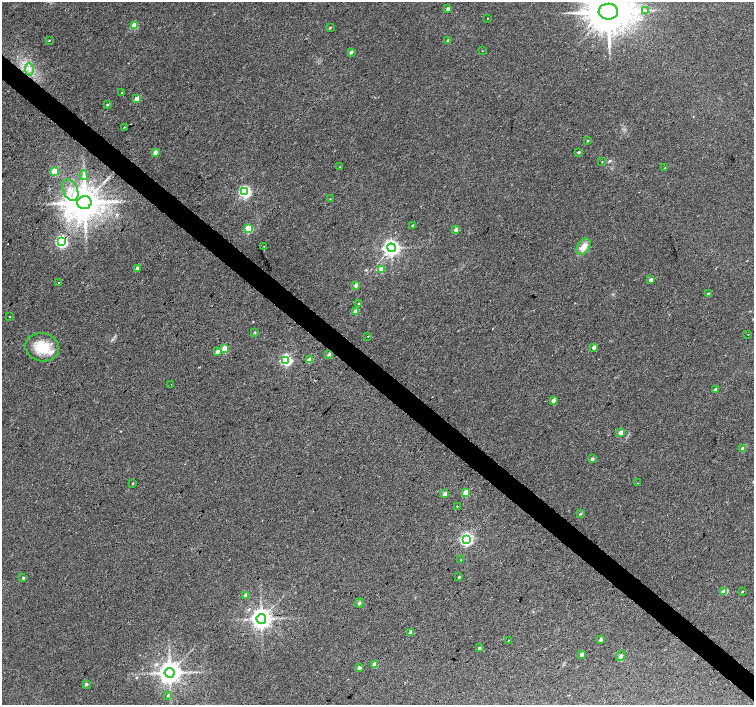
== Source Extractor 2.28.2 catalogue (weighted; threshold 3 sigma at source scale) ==
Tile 6 of 4 x 4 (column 2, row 2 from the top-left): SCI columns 1504-3006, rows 2981-4386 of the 6015 x 6027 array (HDU 1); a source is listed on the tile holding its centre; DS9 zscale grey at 2 x 2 block average (1 PNG px = mean of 2 x 2 image px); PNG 756 x 707 px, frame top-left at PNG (2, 2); each listed source drawn as its Kron ellipse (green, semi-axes under 4 px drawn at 4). Shown black and unused: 4% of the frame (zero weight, under 2 of 3 exposures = <1% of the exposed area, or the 3 px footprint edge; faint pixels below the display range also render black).
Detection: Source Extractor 2.28.2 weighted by HDU 2 'WHT'; one run over the whole footprint, this tile lists its part. Background 0.0327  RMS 0.0064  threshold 0.0286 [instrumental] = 3 sigma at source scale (4.5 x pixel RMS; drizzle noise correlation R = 1.50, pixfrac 1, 0.0396/0.0396 arcsec/px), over >= 5 px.
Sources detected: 87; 2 inside a brighter listed object's ellipse — not listed separately; the other 85 listed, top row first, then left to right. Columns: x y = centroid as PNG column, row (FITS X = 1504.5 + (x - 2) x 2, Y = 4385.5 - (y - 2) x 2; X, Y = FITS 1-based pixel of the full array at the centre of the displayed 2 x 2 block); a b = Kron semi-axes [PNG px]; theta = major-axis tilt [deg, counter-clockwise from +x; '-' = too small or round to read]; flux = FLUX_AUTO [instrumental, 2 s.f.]
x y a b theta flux
448 9 3 2 - 5.3
645 11 3 2 - 1.7
608 12 9 8 - 5200
487 18 2 2 - 0.53
134 26 3 3 - 40
330 27 3 2 - 1.3
49 40 2 2 - 0.82
448 40 2 2 - 3.3
482 50 2 2 - 1.3
351 52 3 2 - 4
29 69 6 3 -84 4.8
121 93 2 2 - 0.71
137 98 3 2 - 11
107 104 3 2 - 1.5
124 127 3 2 - 0.61
588 141 3 2 - 1.1
579 152 3 2 - 2.1
155 153 2 2 - 18
602 162 2 2 - 0.64
340 167 3 2 - 0.8
665 168 3 3 - 1.3
54 172 3 3 - 42
84 175 4 3 - 2.9
70 190 11 7 -63 14
245 192 4 3 - 230
330 199 3 2 - 0.63
84 203 7 6 - 3900
412 225 3 2 - 0.93
248 229 3 3 - 51
456 230 2 2 - 11
62 242 4 4 - 240
264 246 2 2 - 1.1
584 247 9 6 57 12
391 248 4 4 - 700
137 268 3 2 - 5.8
381 270 3 3 - 27
651 280 3 2 - 4.1
58 283 2 2 - 1.7
356 285 3 2 - 8.1
708 294 2 2 - 4.3
359 304 2 2 - 2.9
356 311 3 2 - 19
10 316 2 2 - 1.2
254 332 3 2 - 1.5
748 335 2 2 - 0.85
368 336 2 2 - 2.1
42 347 17 14 -13 44
594 347 2 2 - 7.6
225 349 3 3 - 40
217 352 4 3 - 4.6
329 354 3 2 - 4.9
286 360 3 3 - 220
309 360 3 2 - 19
171 384 2 2 - 0.99
715 390 2 2 - 6.6
553 400 2 2 - 8.6
621 433 3 3 - 18
743 449 2 2 - 10
592 459 2 2 - 5.8
638 483 2 2 - 0.9
132 484 3 2 - 1.2
466 493 3 3 - 39
445 494 3 2 - 8.8
457 506 2 2 - 3.1
580 514 3 2 - 1.5
466 539 4 3 - 330
461 560 2 2 - 1.9
459 577 3 2 - 1.8
23 578 3 2 - 2.3
724 591 3 2 - 11
742 591 3 2 - 0.97
245 595 3 3 - 3.3
359 603 4 4 - 2.7
261 619 5 4 - 1100
411 632 2 2 - 12
601 639 2 2 - 5.7
508 640 2 2 - 0.52
479 648 3 3 - 2.7
582 654 2 2 - 11
621 656 6 4 52 3.2
375 664 2 2 - 19
359 668 2 2 - 6.8
170 673 5 5 - 1500
86 684 2 2 - 4.8
168 695 3 3 - 1.5
Isophote crosses this tile's border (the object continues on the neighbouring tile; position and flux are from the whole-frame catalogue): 1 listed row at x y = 608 12
Diffuse or blended objects may show on this block-average render without a row.